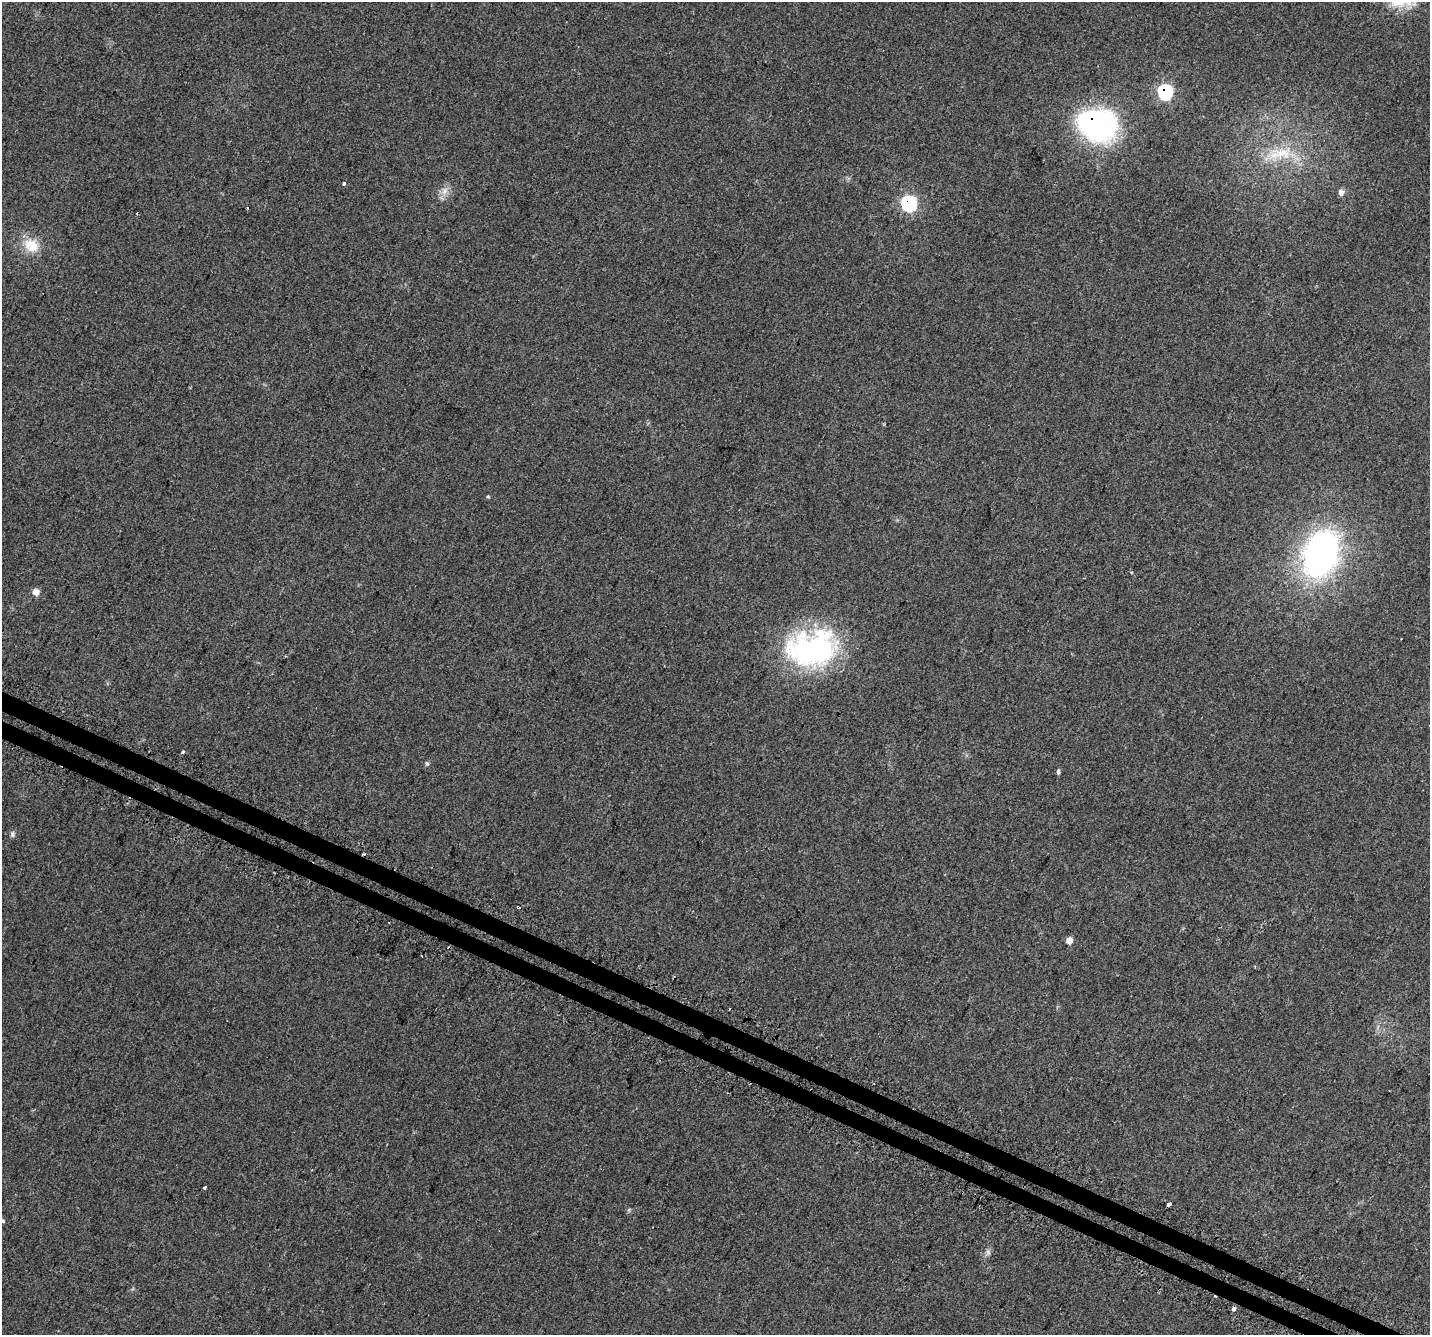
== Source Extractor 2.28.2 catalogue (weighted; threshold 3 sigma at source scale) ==
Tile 6 of 4 x 4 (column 2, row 2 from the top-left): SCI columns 1468-2895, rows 3002-4334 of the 5852 x 5960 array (HDU 1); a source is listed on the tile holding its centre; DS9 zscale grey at full resolution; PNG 1432 x 1337 px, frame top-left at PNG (2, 2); no overlay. Shown black and unused: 3% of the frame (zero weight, under 2 of 3 exposures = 3% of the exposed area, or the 3 px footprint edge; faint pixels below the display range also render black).
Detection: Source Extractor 2.28.2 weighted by HDU 2 'WHT'; one run over the whole footprint, this tile lists its part. Background 0.0996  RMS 0.0087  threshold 0.0393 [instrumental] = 3 sigma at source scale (4.5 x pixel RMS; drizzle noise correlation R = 1.50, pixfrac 1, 0.0396/0.0396 arcsec/px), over >= 5 px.
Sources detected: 28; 1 inside a brighter object's white glare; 3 cosmic-ray / hot-pixel residue — not listed; the other 24 listed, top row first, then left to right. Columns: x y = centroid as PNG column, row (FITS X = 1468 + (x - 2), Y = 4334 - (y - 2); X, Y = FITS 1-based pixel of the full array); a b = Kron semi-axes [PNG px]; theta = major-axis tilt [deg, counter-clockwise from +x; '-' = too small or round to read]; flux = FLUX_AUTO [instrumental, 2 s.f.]
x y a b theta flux
1165 92 8 8 - 90
1092 122 41 25 -8 180
1282 153 36 16 -4 33
344 183 3 3 - 18
445 191 13 7 59 5.8
1341 192 7 7 - 3.6
909 203 8 8 - 110
137 213 3 2 - 0.61
31 246 20 15 -35 19
488 497 5 3 - 0.84
1320 554 55 38 71 240
36 592 7 7 - 5.3
812 649 56 39 10 180
183 752 3 3 - 6
427 763 6 5 - 1.5
1058 772 6 4 -88 1.7
12 834 8 6 -63 1.9
363 854 7 2 11 0.96
1069 940 6 5 - 6.6
205 1187 4 3 - 7
1169 1204 4 3 - 6
3 1221 3 3 - 4.3
988 1252 7 6 - 2.2
1233 1309 4 3 - 6.9
Overlapping masked pixels (flux is a lower limit): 4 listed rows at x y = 1165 92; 1092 122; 909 203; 363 854
Isophote crosses this tile's border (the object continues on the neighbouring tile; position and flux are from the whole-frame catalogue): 1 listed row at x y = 3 1221